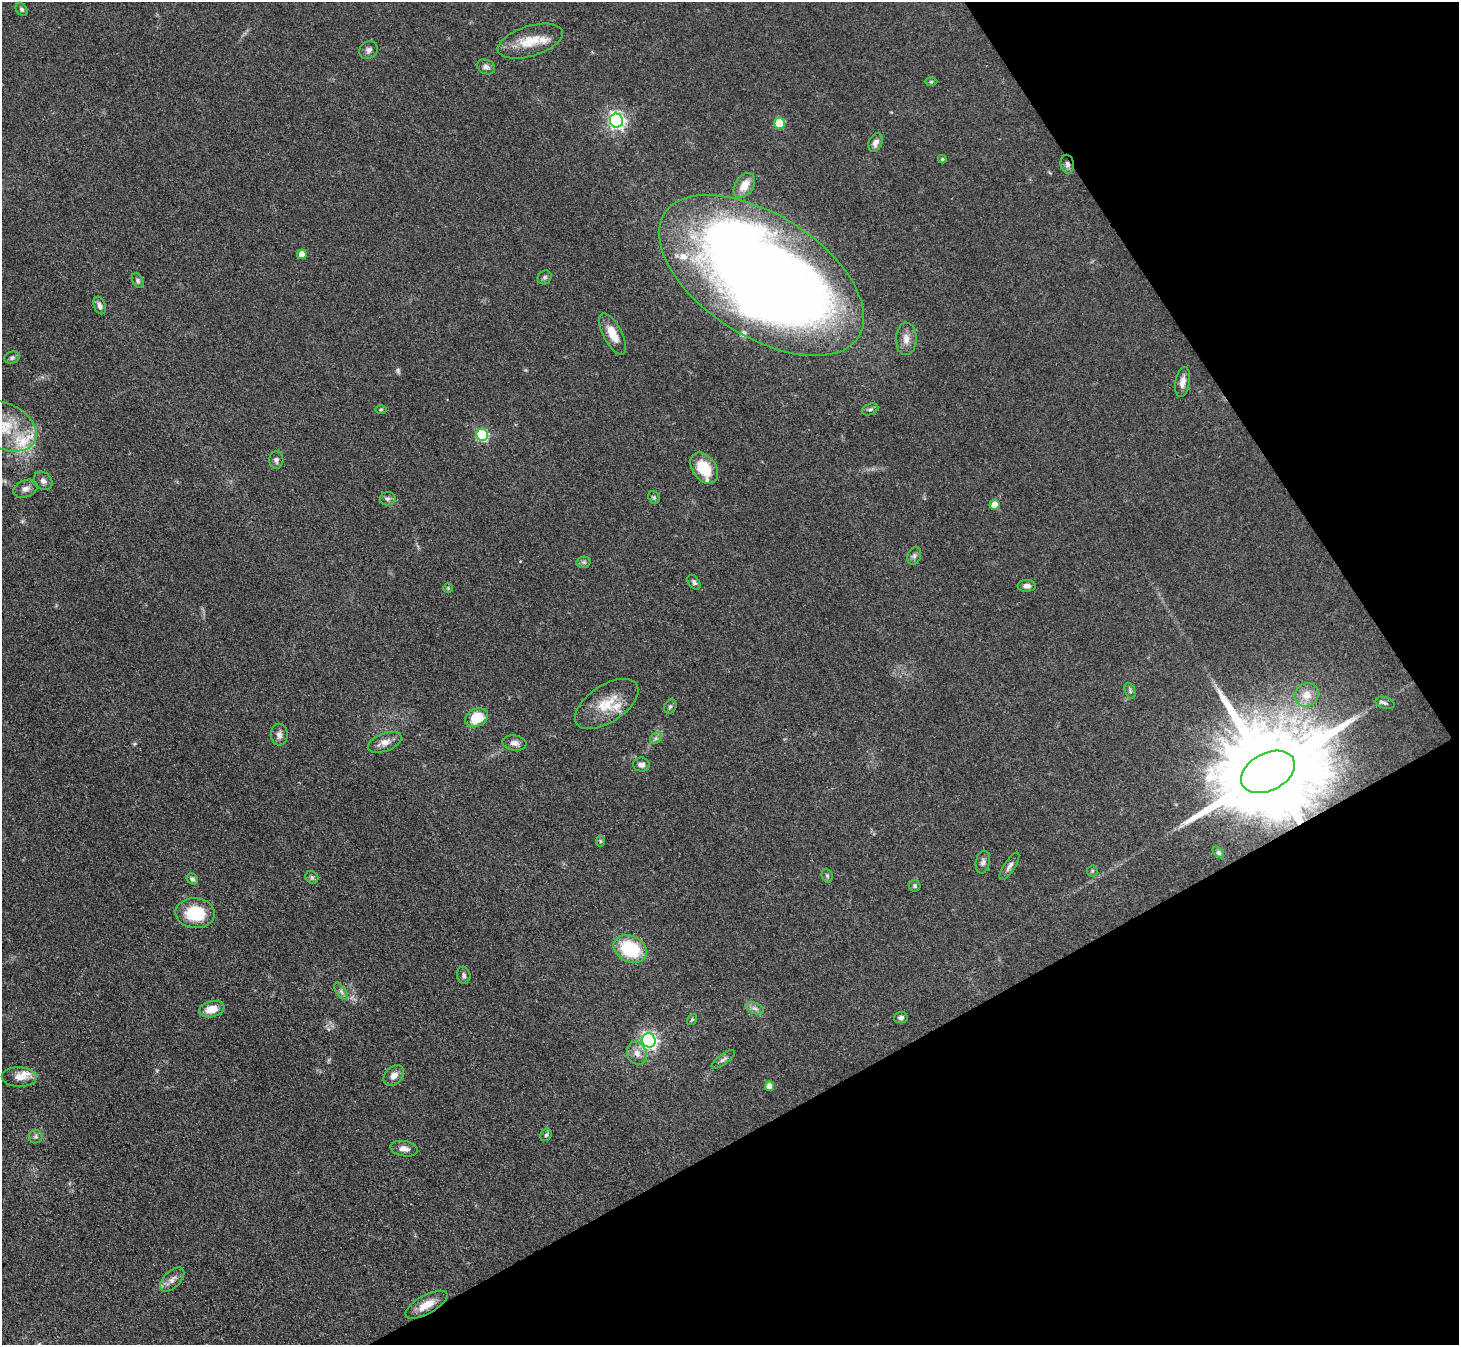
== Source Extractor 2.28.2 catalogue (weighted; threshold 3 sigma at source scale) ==
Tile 12 of 4 x 4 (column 4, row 3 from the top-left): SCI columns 4373-5829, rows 1639-2981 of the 5832 x 5824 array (HDU 1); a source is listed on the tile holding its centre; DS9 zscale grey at full resolution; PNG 1461 x 1347 px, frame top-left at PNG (2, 2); each listed source drawn as its Kron ellipse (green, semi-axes under 4 px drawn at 4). Shown black and unused: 26% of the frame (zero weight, under 3 of 4 exposures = <1% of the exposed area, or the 3 px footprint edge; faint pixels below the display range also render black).
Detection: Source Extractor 2.28.2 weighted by HDU 2 'WHT'; one run over the whole footprint, this tile lists its part. Background 0.0504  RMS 0.005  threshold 0.0223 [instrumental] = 3 sigma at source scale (4.5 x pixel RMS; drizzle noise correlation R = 1.50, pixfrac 1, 0.05/0.05 arcsec/px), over >= 5 px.
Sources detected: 84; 1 too faint to see at this stretch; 1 inside a brighter object's white glare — neither listed nor drawn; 6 inside a brighter listed object's ellipse — not listed separately; the other 76 listed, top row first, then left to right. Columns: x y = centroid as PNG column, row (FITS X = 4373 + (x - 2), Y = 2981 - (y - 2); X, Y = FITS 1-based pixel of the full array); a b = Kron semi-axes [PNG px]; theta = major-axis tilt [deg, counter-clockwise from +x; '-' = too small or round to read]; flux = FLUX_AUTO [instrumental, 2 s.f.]
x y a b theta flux
22 9 7 5 -56 1
530 41 34 15 17 13
369 50 10 8 38 1.9
486 67 9 7 -22 2.1
931 82 6 4 0 0.69
616 121 7 6 - 170
779 123 5 5 - 23
876 143 10 6 64 2.9
942 159 4 3 - 0.78
1067 164 9 6 -79 1.8
744 185 14 9 56 6.7
302 254 5 5 - 5.9
761 275 115 61 -33 820
545 277 7 6 - 1.1
138 281 8 5 -62 1.1
100 306 9 6 -69 2
613 334 23 9 -62 8.2
906 339 16 10 89 4.4
12 358 8 6 20 1.3
1183 382 15 7 80 3.5
381 409 6 4 2 0.6
870 409 8 5 20 1.2
4 426 34 22 -27 21
482 435 6 6 - 42
276 460 9 7 -89 1.6
704 468 17 11 -54 14
43 481 10 8 -43 2.1
26 489 12 8 20 2.8
654 497 7 5 -69 0.82
388 499 8 6 12 1.5
995 505 5 5 - 6.4
914 556 9 6 72 1.5
584 562 7 5 11 1.1
694 582 8 5 -53 1.3
1027 586 9 6 2 2.2
448 588 4 4 - 0.53
1130 691 8 5 -67 0.96
1307 695 12 11 - 4.4
1385 703 10 5 -16 1.5
607 704 36 18 34 16
670 707 7 6 - 1.1
476 718 12 8 25 14
279 735 11 8 -86 2.3
656 738 7 5 45 1.2
385 742 18 9 20 4.1
514 743 12 7 -8 2.6
641 765 8 7 - 2.3
1268 772 29 18 28 16000
600 841 6 4 90 0.7
1218 852 7 4 -45 0.67
983 862 11 7 80 1.9
1009 866 16 5 57 2.1
1092 871 5 5 - 0.69
827 876 7 5 -70 0.92
312 877 7 5 -45 1.1
192 879 6 5 - 1.3
915 886 5 5 - 1
195 913 19 15 -3 21
630 949 17 13 -25 28
464 975 8 6 -76 1.5
341 991 10 5 -55 1.6
755 1008 9 5 -20 1.9
212 1009 13 8 13 7.5
901 1018 7 5 7 1.7
692 1019 6 4 54 0.64
649 1040 7 7 - 170
637 1053 12 9 -69 3.6
723 1059 14 5 36 1.7
394 1076 12 8 46 3.6
19 1077 17 10 -3 4.8
769 1086 5 4 - 5
546 1135 6 5 - 0.98
36 1137 7 7 - 1.4
404 1149 14 7 -9 3.1
172 1280 15 8 44 3.3
426 1305 23 9 28 6.9
Overlapping masked pixels (flux is a lower limit): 3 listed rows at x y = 1067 164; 1268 772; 426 1305
Isophote crosses this tile's border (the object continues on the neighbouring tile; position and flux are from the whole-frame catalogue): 1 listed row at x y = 4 426